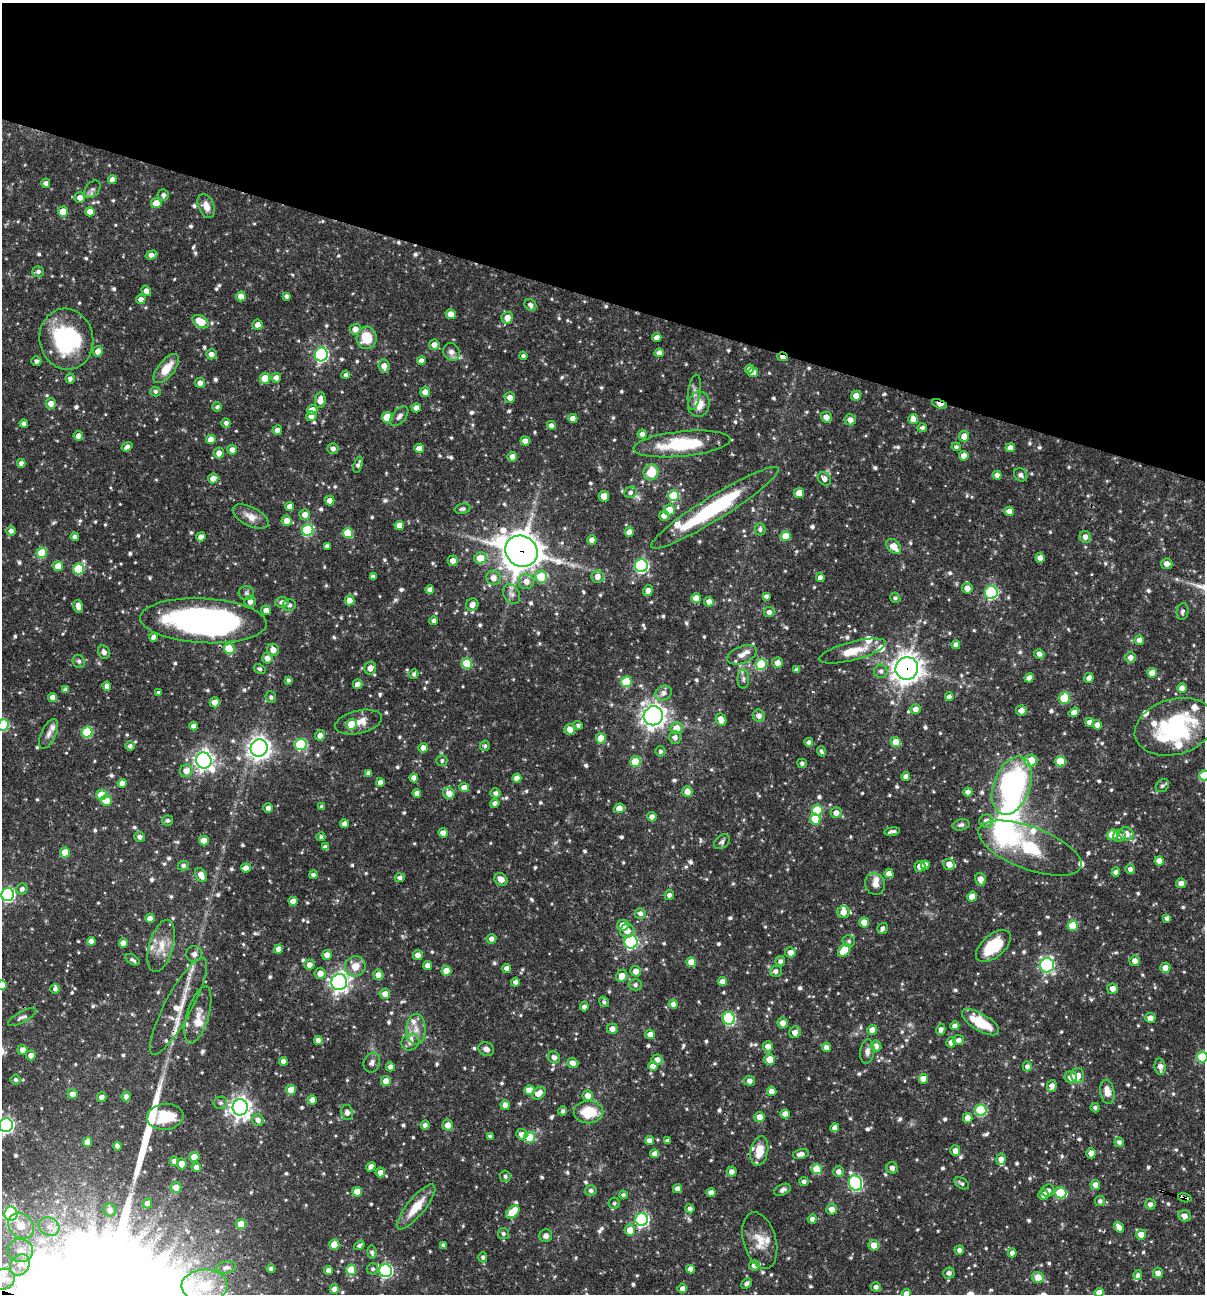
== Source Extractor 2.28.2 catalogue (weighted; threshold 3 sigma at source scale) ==
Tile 2 of 4 x 4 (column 2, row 1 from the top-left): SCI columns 1453-2655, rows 3875-5166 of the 5187 x 5168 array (HDU 1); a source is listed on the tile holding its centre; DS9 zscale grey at full resolution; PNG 1207 x 1296 px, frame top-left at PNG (2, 3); each listed source drawn as its Kron ellipse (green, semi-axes under 4 px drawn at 4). Shown black and unused: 23% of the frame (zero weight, under 3 of 4 exposures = <1% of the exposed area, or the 3 px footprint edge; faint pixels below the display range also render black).
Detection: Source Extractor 2.28.2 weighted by HDU 2 'WHT'; one run over the whole footprint, this tile lists its part. Background 0.0707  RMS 0.0036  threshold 0.0161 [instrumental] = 3 sigma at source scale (4.5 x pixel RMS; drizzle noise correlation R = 1.50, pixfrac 1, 0.05/0.05 arcsec/px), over >= 5 px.
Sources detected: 922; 1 too faint to see at this stretch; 3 inside a brighter object's white glare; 1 cosmic-ray / hot-pixel residue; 2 long thin detections or spike segments (spike, bleed or trail) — neither listed nor drawn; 35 inside a brighter listed object's ellipse — not listed separately; of the other 880, all 500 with FLUX_AUTO >= 0.862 (the completeness limit of this list) listed and drawn (380 fainter detections not listed), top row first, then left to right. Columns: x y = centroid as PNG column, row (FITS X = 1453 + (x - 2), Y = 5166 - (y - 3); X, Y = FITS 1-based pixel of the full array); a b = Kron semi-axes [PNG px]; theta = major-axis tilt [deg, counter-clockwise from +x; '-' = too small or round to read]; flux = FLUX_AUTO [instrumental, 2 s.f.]
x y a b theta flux
112 180 4 4 - 2.7
46 183 4 4 - 1.6
92 189 10 6 49 1.2
163 195 6 5 - 1.2
80 198 5 5 - 2.6
156 203 5 5 - 5.6
206 206 12 8 -68 3.4
63 212 5 5 - 5.7
90 212 5 4 - 3.7
151 255 6 4 16 2.2
38 272 6 5 - 1.2
146 291 5 4 - 1.9
241 296 5 5 - 4.1
286 296 4 4 - 1.1
141 299 5 4 - 2.1
530 305 6 5 - 1.2
451 314 5 4 - 3.4
507 318 6 5 - 3.5
201 322 9 5 -32 7.2
257 325 5 5 - 2.1
355 329 5 5 - 2.7
367 338 11 10 - 8.9
657 338 4 4 - 2.5
66 339 30 27 -78 38
434 345 5 5 - 2.5
98 351 5 5 - 2.7
451 352 9 8 - 2
659 353 4 4 - 2.1
211 354 5 5 - 2.1
321 354 7 6 - 62
523 356 4 4 - 1
783 357 5 3 - 1.9
36 361 5 4 - 1.2
421 361 4 4 - 2
384 366 7 5 -83 2.6
166 369 17 8 51 6.5
750 369 4 4 - 1.8
753 372 5 5 - 2.7
346 375 4 4 - 0.99
265 378 5 5 - 6.3
276 378 5 5 - 2
70 379 5 4 - 1.2
200 383 5 5 - 2.2
155 391 5 5 - 0.89
425 392 5 5 - 3.2
694 392 18 6 82 2.1
856 396 5 5 - 3.3
510 398 5 5 - 2.4
320 400 8 5 81 3.2
51 404 5 5 - 2.8
699 404 13 10 76 5
940 404 8 4 -19 6
217 407 4 4 - 0.94
416 408 4 4 - 2.6
312 410 5 5 - 2.5
311 416 5 5 - 2.3
399 416 11 6 50 1.4
387 417 5 5 - 11
826 417 5 5 - 2.6
573 418 4 4 - 2.6
913 419 5 5 - 3.4
850 420 6 5 - 2.2
226 423 4 4 - 1.4
24 424 4 4 - 1.6
551 425 5 4 - 1.6
922 427 5 4 - 1.1
277 430 5 4 - 1.9
642 434 4 4 - 1.7
78 436 5 4 - 2.2
964 436 5 5 - 3.5
211 440 5 4 - 3.4
525 441 5 4 - 2.9
682 444 48 12 6 22
127 447 6 4 33 1.6
956 447 4 4 - 0.95
1010 448 5 4 - 2.7
333 449 5 5 - 1.5
419 449 5 4 - 3.6
232 450 5 5 - 2.1
219 453 5 5 - 2.7
964 456 5 5 - 2.8
512 457 5 4 - 2.5
21 463 4 4 - 1.7
358 465 8 4 71 1.2
651 472 8 7 - 7.6
997 475 4 4 - 2.2
1021 475 7 6 - 1.1
213 479 5 5 - 2.8
824 479 7 6 - 2.2
630 492 6 5 - 1.2
799 493 5 5 - 5.7
604 496 5 5 - 3.7
674 496 5 5 - 18
330 501 5 4 - 2.6
290 507 4 4 - 2.8
715 508 75 12 32 41
462 509 8 5 10 0.89
669 510 5 5 - 7.1
1009 511 5 4 - 2.9
305 514 5 5 - 2.6
664 516 5 5 - 2.9
251 517 19 9 -26 3.7
287 521 5 5 - 3.5
399 525 4 4 - 3.2
760 529 6 5 - 1
307 530 6 5 - 27
11 531 5 5 - 1.7
629 532 4 4 - 2.9
348 533 5 5 - 8.2
786 536 5 5 - 6.7
75 537 4 4 - 1.6
201 537 5 4 - 2.2
1085 537 6 5 - 2.4
592 540 4 4 - 2.1
327 546 4 4 - 1.5
894 546 9 6 -46 4.4
521 551 17 15 -34 830
42 553 5 5 - 13
480 558 6 5 - 6.9
1040 558 5 4 - 2.4
453 561 5 5 - 2.6
1167 564 5 5 - 2.5
58 566 5 5 - 4.9
641 566 6 6 - 63
79 569 5 5 - 18
373 577 4 4 - 1.4
541 577 6 6 - 11
597 577 6 6 - 2.8
493 578 7 7 - 3
820 578 4 4 - 1.8
526 581 7 7 - 3
967 588 5 5 - 2.8
430 589 4 4 - 2
648 591 6 4 58 2.7
991 592 6 6 - 46
246 593 8 7 - 1
511 594 11 7 -57 1.7
766 596 4 4 - 1.2
696 598 5 5 - 4
895 598 5 5 - 0.87
350 600 5 5 - 3.2
250 602 6 5 - 2.1
282 602 7 5 8 1.6
709 602 5 5 - 2.2
289 605 6 6 - 1.3
472 605 6 6 - 2.6
78 606 7 4 -75 2.5
266 610 5 4 - 2.5
1182 611 8 5 81 0.97
769 612 5 5 - 1.5
203 621 63 22 -3 130
434 621 4 4 - 1.5
154 637 4 4 - 2.1
1139 640 5 4 - 2.2
956 645 4 4 - 1.9
229 649 5 5 - 14
273 650 6 6 - 3.1
853 651 34 9 15 8.3
104 652 7 5 -63 1.5
1039 654 5 4 - 1.7
742 655 15 8 22 2.7
1130 657 5 5 - 2.2
267 658 5 5 - 2.5
79 661 7 6 - 1
467 663 5 5 - 18
777 663 5 5 - 2.7
761 664 5 5 - 22
370 668 6 6 - 2.5
907 668 11 11 - 360
260 669 6 4 -28 1
797 670 4 4 - 1.4
881 671 6 6 - 1.2
1152 673 5 5 - 4.5
414 674 5 4 - 1.1
1029 678 4 4 - 2.9
1089 678 5 4 - 2.3
743 679 9 5 90 1.1
288 680 4 3 - 0.98
626 682 5 5 - 13
358 684 5 4 - 2.2
107 686 4 4 - 2.3
1182 688 5 5 - 3
66 690 4 4 - 1.4
158 693 4 3 - 0.91
664 693 8 7 - 2
52 697 4 4 - 2.2
271 697 6 5 - 0.95
949 697 4 4 - 1.8
1065 698 5 5 - 18
215 702 5 5 - 2.9
915 709 5 5 - 2.2
1021 710 5 5 - 2.7
1074 712 5 4 - 2.3
653 716 10 9 - 260
759 716 6 6 - 1.9
721 720 6 5 - 4.4
358 722 24 11 13 5.4
1090 722 4 4 - 2.4
351 724 5 5 - 8.4
3 725 6 5 - 23
578 725 5 4 - 0.98
1097 725 5 4 - 2.3
194 726 4 4 - 2.4
1174 727 41 27 16 41
676 728 6 6 - 4.9
570 729 6 5 - 3.7
87 732 5 5 - 22
49 734 16 7 65 2.1
320 735 5 5 - 2.4
675 737 6 6 - 1.9
601 738 5 5 - 7.2
809 742 4 4 - 1.3
896 742 5 5 - 5.8
301 744 6 5 - 30
130 746 5 5 - 1.2
485 746 5 5 - 0.98
259 748 9 8 - 230
423 748 5 4 - 2.3
661 751 5 5 - 1
821 751 5 3 - 0.86
204 760 8 7 - 190
1031 760 6 6 - 6.2
442 761 5 5 - 0.88
1060 761 5 5 - 11
635 762 5 5 - 8.6
802 763 5 4 - 1.1
186 771 6 6 - 3.2
369 773 4 4 - 1.6
1204 775 5 5 - 12
906 777 4 4 - 2.2
414 778 4 4 - 2.3
517 778 4 4 - 2.5
380 782 4 4 - 2.1
122 783 4 4 - 2.8
1012 786 30 18 69 78
1162 786 7 6 - 1
464 788 5 4 - 3.1
687 792 5 5 - 4.1
968 792 4 4 - 2.1
417 793 4 4 - 2.1
449 793 6 5 - 3.8
496 793 5 4 - 1.5
101 795 5 5 - 7
106 801 5 5 - 5.4
495 803 4 4 - 1.7
322 807 4 4 - 1.1
268 808 5 4 - 1.7
619 808 5 4 - 3.5
817 810 5 5 - 16
836 813 5 5 - 2.7
652 817 4 4 - 2.2
815 819 5 5 - 9.4
168 821 6 5 - 1
986 821 7 6 - 2.5
344 824 4 4 - 2.1
961 825 8 5 13 1
892 831 8 3 9 1.1
443 833 5 4 - 2.5
1126 834 7 6 - 3.6
1112 835 5 5 - 10
1119 836 6 6 - 1.6
140 837 5 5 - 1.5
321 837 4 4 - 0.88
204 841 5 5 - 5.3
722 842 9 6 41 1.1
325 847 4 4 - 1.4
1030 848 54 21 -20 25
65 852 5 5 - 7
1159 861 4 4 - 3.1
949 864 6 5 - 3.1
183 865 5 5 - 1.2
925 865 4 4 - 2.4
920 866 5 5 - 3.1
246 868 5 4 - 2.7
1130 869 5 5 - 1.6
1116 872 4 4 - 1.6
889 874 4 4 - 2.9
201 875 7 5 -59 3.4
313 875 4 4 - 1.2
400 878 5 4 - 1.3
501 879 7 6 - 2.9
980 879 6 5 - 2.8
1181 883 5 5 - 2.4
875 884 11 9 -65 2.5
22 889 6 5 - 1.2
8 895 6 6 - 61
669 895 5 4 - 1.3
972 897 5 5 - 5.1
293 901 4 4 - 2.4
843 912 6 6 - 3
640 913 5 5 - 1.6
150 918 5 4 - 2.5
1167 918 4 4 - 1.3
864 922 5 5 - 3.9
623 925 5 5 - 3.8
1073 926 5 5 - 8.8
882 928 5 5 - 1.4
627 931 7 7 - 2.9
491 939 5 5 - 1.7
91 941 4 4 - 2.1
849 941 6 6 - 0.9
631 942 6 6 - 51
123 943 5 4 - 2.7
161 946 27 12 74 7
993 946 21 11 40 14
278 949 5 4 - 2.3
844 950 7 5 48 9.2
791 952 5 5 - 2.6
194 954 8 7 - 1.7
327 955 5 5 - 2.5
418 955 5 5 - 2.7
132 960 8 4 -30 1.1
780 961 5 5 - 1.2
1135 961 5 5 - 2.4
691 962 5 4 - 4.4
309 965 5 5 - 2.4
1047 965 7 7 - 77
355 966 10 10 - 4.3
428 966 4 4 - 2.1
507 968 4 4 - 2.3
1165 968 5 5 - 2.9
446 971 5 5 - 5.6
636 971 5 5 - 2.4
776 971 6 5 - 1.5
320 973 5 5 - 3.1
378 975 5 5 - 2.4
622 976 6 5 - 4.2
722 981 5 4 - 2.4
339 982 8 7 - 160
515 982 4 4 - 1.5
2 985 5 5 - 4.8
635 985 6 6 - 1.2
55 989 5 4 - 0.97
1113 989 5 5 - 2.7
385 994 5 5 - 3
604 1002 5 4 - 0.97
673 1004 4 4 - 1.6
178 1006 55 13 62 10
584 1007 4 4 - 1.6
198 1015 29 11 73 4.9
22 1017 16 5 29 1.4
729 1018 6 6 - 43
1150 1018 5 5 - 2.9
981 1022 21 8 -31 12
783 1023 5 5 - 2.6
955 1026 4 4 - 2.4
416 1029 15 9 90 3.7
612 1029 5 5 - 2.5
872 1030 5 5 - 3.3
941 1030 5 4 - 1.9
795 1032 6 5 - 2.7
650 1034 5 4 - 2.6
318 1040 4 4 - 2.3
958 1040 5 5 - 1.6
410 1042 9 8 - 1.6
951 1042 5 4 - 2.2
768 1046 5 5 - 2.8
876 1046 6 5 - 2.2
826 1047 5 4 - 1.8
486 1049 8 6 -27 1.7
22 1050 5 5 - 2.1
867 1052 12 7 82 1.9
31 1055 5 5 - 2.5
554 1057 6 5 - 1.7
1202 1057 5 5 - 17
770 1059 5 5 - 5.3
657 1060 5 5 - 2.6
283 1061 4 4 - 2.2
372 1063 10 8 68 1.6
573 1063 6 5 - 2.5
653 1066 5 5 - 2.5
1027 1066 5 4 - 1.4
390 1067 4 4 - 2.2
1160 1067 8 5 -83 2.4
1077 1076 7 6 - 3.9
1071 1077 6 6 - 2.8
923 1079 5 4 - 4.3
16 1080 5 5 - 0.87
386 1081 5 5 - 3.8
749 1081 5 5 - 1.7
1052 1086 6 5 - 1.9
291 1090 5 5 - 6.2
529 1090 5 5 - 5.3
772 1091 5 4 - 2.5
1107 1092 12 7 -81 3.6
539 1093 7 5 39 3.4
72 1094 5 5 - 2.4
126 1096 5 4 - 1.8
588 1096 5 5 - 2.8
102 1097 5 4 - 1.7
312 1100 4 4 - 2.8
220 1103 7 6 - 0.87
505 1105 5 4 - 2.4
240 1107 8 8 - 230
1095 1108 4 4 - 1
981 1110 6 5 - 28
563 1111 5 4 - 1
589 1112 15 11 0 11
347 1113 8 6 -79 2
785 1114 4 4 - 2.3
165 1117 18 13 6 12
759 1117 5 5 - 3.3
968 1118 5 5 - 3.1
258 1120 6 5 - 1.8
6 1125 7 6 - 82
425 1125 4 4 - 1.4
448 1125 5 5 - 2.9
835 1128 4 4 - 2.2
522 1134 5 5 - 2.7
490 1136 4 3 - 0.96
530 1137 5 5 - 14
649 1140 4 4 - 2.3
668 1141 4 4 - 1.3
88 1142 5 4 - 3.6
1119 1142 5 5 - 1.4
117 1146 4 4 - 1.3
759 1151 15 8 79 5.9
955 1151 5 5 - 2.5
1091 1153 5 5 - 2.4
655 1154 4 4 - 2.4
801 1154 8 5 10 2.2
194 1157 5 5 - 5.9
1001 1159 6 5 - 2.5
174 1161 4 4 - 1.5
182 1164 5 5 - 2.8
196 1167 5 4 - 1.9
371 1167 5 4 - 2.4
892 1168 6 5 - 1.8
817 1169 5 5 - 11
732 1171 5 5 - 1.9
380 1172 5 4 - 2.2
839 1172 5 5 - 2.1
505 1176 6 5 - 0.96
804 1181 4 4 - 1.3
856 1183 8 6 -70 59
962 1183 8 5 -30 0.89
1095 1185 5 4 - 2.4
176 1187 5 5 - 4
677 1189 5 4 - 2
591 1190 6 5 - 1.2
782 1190 9 5 25 1.3
1048 1191 6 6 - 1.4
357 1192 5 4 - 5.8
711 1193 4 4 - 2.2
1060 1193 6 5 - 16
623 1195 4 4 - 0.97
1043 1195 5 5 - 2.6
1185 1198 7 3 -16 1.9
1100 1201 5 5 - 1.1
147 1203 5 4 - 2.4
614 1203 5 5 - 0.91
1150 1204 5 5 - 1.4
416 1207 28 9 50 8.1
690 1209 5 4 - 1.5
832 1209 5 5 - 2.7
110 1210 7 6 - 1.8
513 1212 8 5 42 11
11 1214 7 6 - 58
1185 1216 6 5 - 2.3
642 1219 6 6 - 71
812 1219 4 4 - 1.5
241 1224 5 5 - 6.3
21 1226 14 12 -49 6.7
49 1227 11 9 -27 3.1
1119 1227 6 4 -56 2.5
630 1230 5 5 - 4.3
503 1234 5 5 - 0.89
1141 1234 5 5 - 3.1
546 1236 6 6 - 1.6
760 1240 29 16 -74 7.1
334 1245 5 5 - 6.9
359 1245 5 4 - 0.95
443 1245 4 4 - 1
874 1245 5 5 - 3.6
959 1250 5 4 - 1.5
20 1251 13 11 -7 4.3
372 1252 6 4 -79 1.1
1012 1253 4 4 - 2
483 1257 5 4 - 0.94
20 1265 11 9 56 3.4
754 1265 5 5 - 2.3
226 1268 10 6 10 1.3
271 1269 4 4 - 0.95
373 1269 6 6 - 1
691 1269 4 4 - 2.3
328 1270 4 4 - 2.3
351 1270 5 5 - 9.7
386 1271 6 6 - 65
949 1273 6 5 - 1.5
1158 1273 5 5 - 2.4
1138 1275 5 4 - 0.94
1038 1277 6 5 - 5.2
3 1279 12 10 27 180
746 1284 6 4 43 1.1
205 1286 23 16 0 11
876 1287 5 5 - 1.5
682 1288 5 5 - 1.9
334 1289 4 4 - 2.3
1099 1292 5 4 - 3.4
906 1294 5 4 - 2.3
Overlapping masked pixels (flux is a lower limit): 9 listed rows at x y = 66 339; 783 357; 940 404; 521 551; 203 621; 907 668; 1021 710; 923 1079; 1185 1198
Isophote crosses this tile's border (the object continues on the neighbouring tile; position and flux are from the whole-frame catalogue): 9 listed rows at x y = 3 725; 1204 775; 8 895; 2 985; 1202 1057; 6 1125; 3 1279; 1099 1292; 906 1294